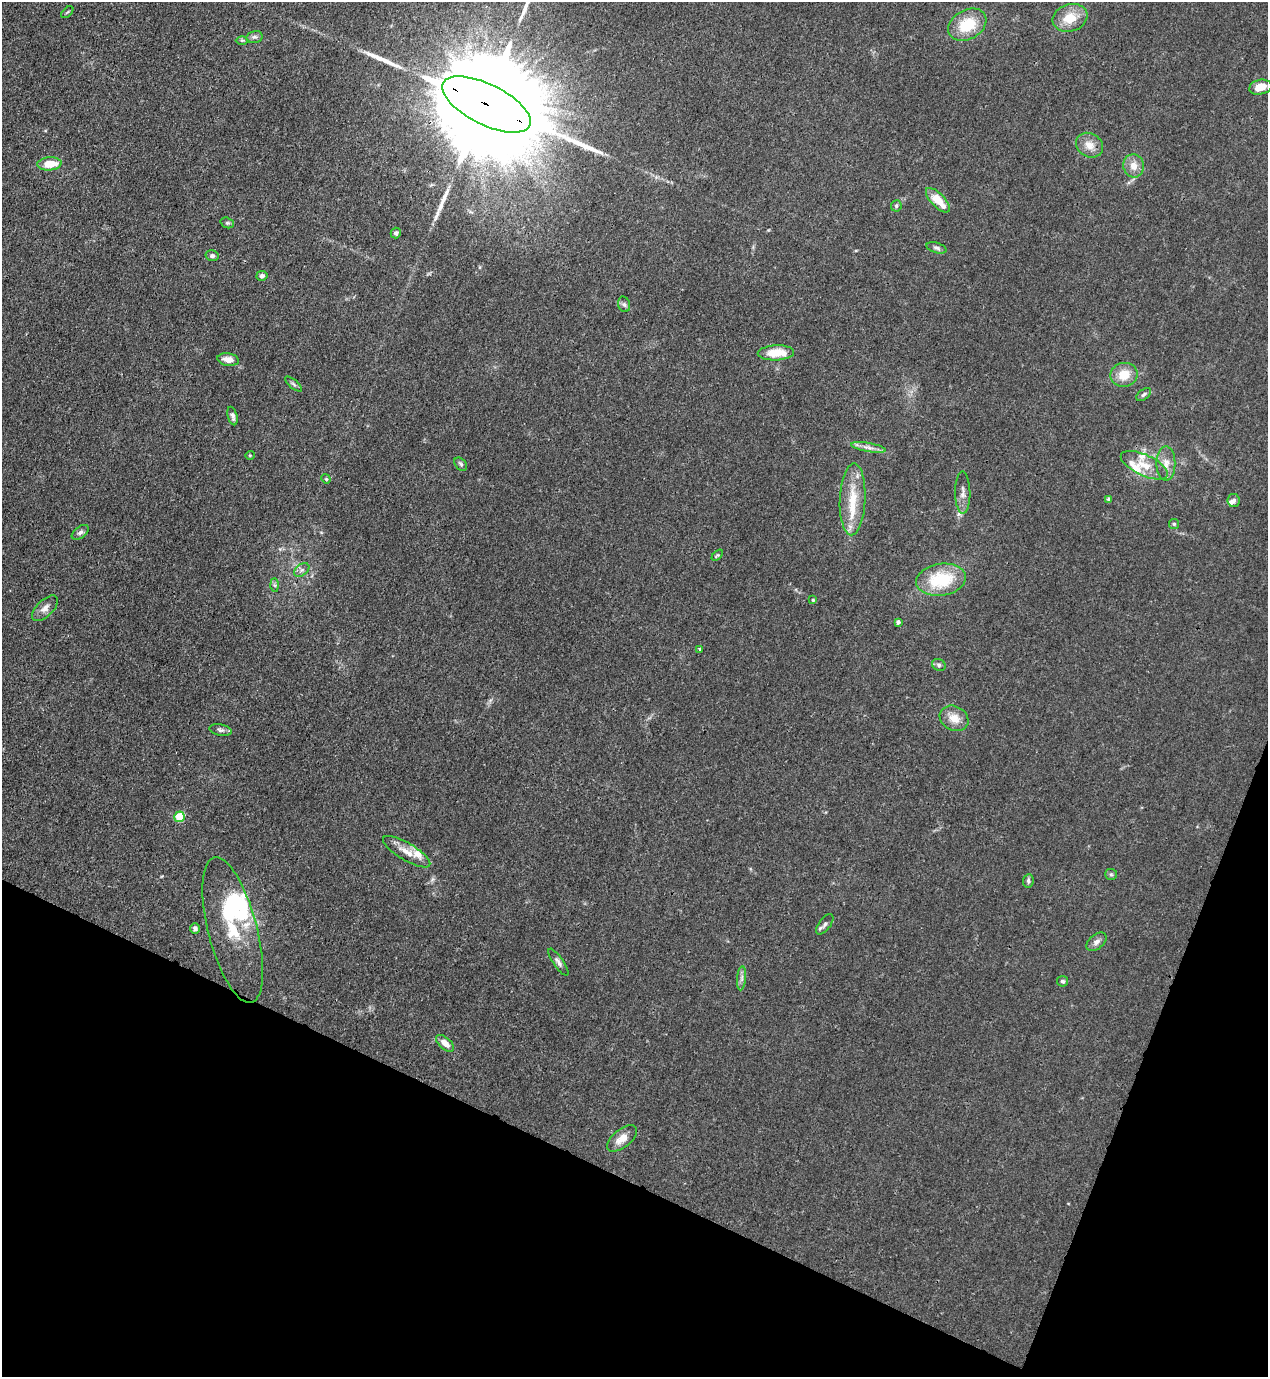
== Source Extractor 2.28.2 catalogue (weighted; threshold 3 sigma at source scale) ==
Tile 15 of 4 x 4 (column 3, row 4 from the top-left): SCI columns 2886-4151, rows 41-1415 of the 5639 x 5578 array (HDU 1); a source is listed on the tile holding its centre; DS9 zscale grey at full resolution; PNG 1270 x 1379 px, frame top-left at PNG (2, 2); each listed source drawn as its Kron ellipse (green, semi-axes under 4 px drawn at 4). Shown black and unused: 19% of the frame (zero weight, under 3 of 4 exposures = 7% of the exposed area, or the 3 px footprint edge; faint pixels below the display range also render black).
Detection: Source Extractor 2.28.2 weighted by HDU 2 'WHT'; one run over the whole footprint, this tile lists its part. Background 0.0145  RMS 0.0024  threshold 0.0108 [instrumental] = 3 sigma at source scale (4.5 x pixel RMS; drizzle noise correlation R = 1.50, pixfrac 1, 0.05/0.05 arcsec/px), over >= 5 px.
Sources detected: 71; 2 inside a brighter object's white glare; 3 long thin detections or spike segments (spike, bleed or trail) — neither listed nor drawn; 6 inside a brighter listed object's ellipse — not listed separately; the other 60 listed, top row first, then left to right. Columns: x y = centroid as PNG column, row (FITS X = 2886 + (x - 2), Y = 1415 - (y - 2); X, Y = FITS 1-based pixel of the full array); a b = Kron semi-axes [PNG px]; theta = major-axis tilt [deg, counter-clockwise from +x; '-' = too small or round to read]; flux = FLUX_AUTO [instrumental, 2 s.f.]
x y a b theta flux
67 12 7 3 45 0.26
1070 18 17 13 18 5
967 25 20 14 29 7.7
254 37 8 6 13 0.61
242 40 6 4 0 0.33
1260 87 11 7 12 2.8
486 104 48 20 -26 14000
1089 145 14 11 -31 2.5
49 164 12 6 5 4.1
1134 166 11 10 - 2.2
938 200 16 7 -46 4.6
896 206 6 5 - 0.39
227 223 7 5 -19 0.39
396 233 5 5 - 0.55
937 248 10 5 -17 0.65
212 256 6 5 - 0.55
262 276 5 5 - 0.71
624 304 8 6 -73 0.59
776 353 18 7 2 5.4
228 360 11 6 -9 2.1
1124 375 14 12 12 4.1
294 384 10 3 -40 0.45
1144 395 8 5 38 0.55
232 416 9 4 -76 0.83
868 447 18 3 -10 1.2
250 455 5 3 - 0.19
1166 463 17 9 -90 2.1
461 464 8 5 -49 0.49
1144 465 25 10 -25 3.7
326 479 5 4 - 0.25
963 493 21 7 -89 1.4
853 499 36 13 88 7
1108 499 4 3 - 0.47
1233 500 6 6 - 0.81
1174 524 5 5 - 0.35
80 532 10 5 37 0.74
717 555 7 4 45 0.32
302 570 8 5 36 0.72
941 580 25 16 9 12
275 585 7 4 -88 0.4
813 600 4 4 - 0.2
45 608 16 8 44 1.5
898 622 4 4 - 0.62
700 649 4 4 - 0.56
939 665 7 6 - 0.52
954 718 15 12 -30 2.9
220 730 11 5 -10 0.77
179 817 5 5 - 11
407 852 27 8 -31 3
1111 874 6 5 - 0.42
1028 881 7 5 82 0.49
825 924 12 6 52 0.74
195 929 5 5 - 0.84
233 930 75 24 -76 14
1097 942 11 7 40 1.1
558 962 16 5 -55 0.88
742 978 12 4 85 0.81
1062 981 5 5 - 0.52
445 1043 11 6 -41 2.1
622 1138 18 9 39 2.7
Overlapping masked pixels (flux is a lower limit): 1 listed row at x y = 486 104